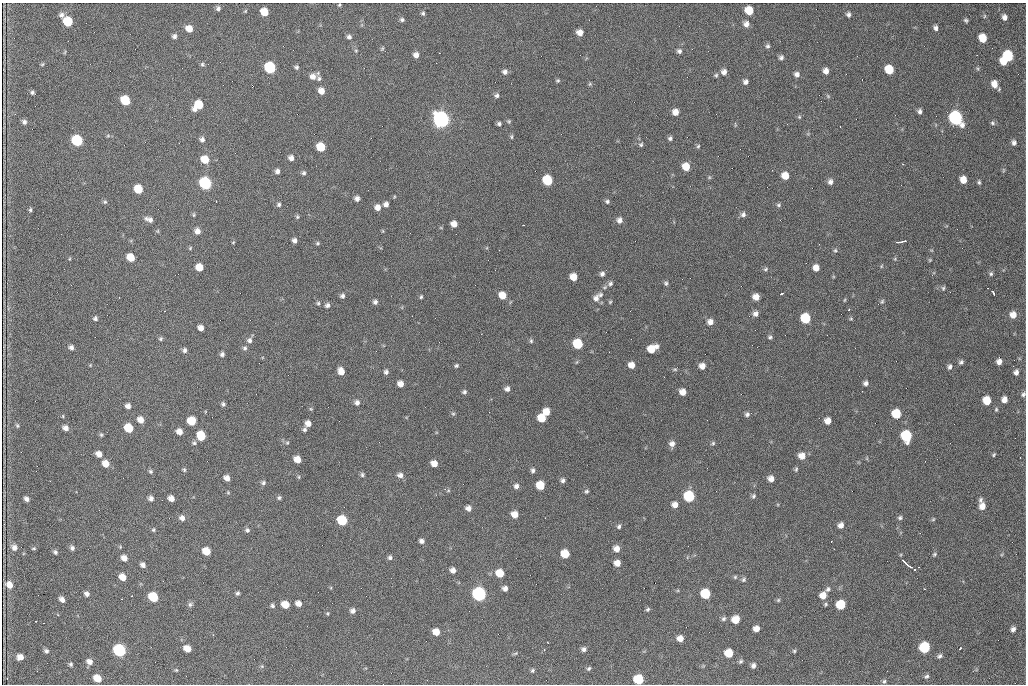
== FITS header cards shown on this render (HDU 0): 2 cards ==
NAXIS1  =                 1024 /fastest changing axis
NAXIS2  =                  682 /next to fastest changing axis

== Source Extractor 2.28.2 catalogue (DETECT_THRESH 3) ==
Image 1024 x 682 px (HDU 0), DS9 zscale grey, 1 PNG px = 1 image px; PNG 1028 x 686 px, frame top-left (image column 1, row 682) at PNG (2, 3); no overlay
Background 2360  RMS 33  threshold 98.7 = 3 sigma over >= 5 px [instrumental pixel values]
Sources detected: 322; all 322 listed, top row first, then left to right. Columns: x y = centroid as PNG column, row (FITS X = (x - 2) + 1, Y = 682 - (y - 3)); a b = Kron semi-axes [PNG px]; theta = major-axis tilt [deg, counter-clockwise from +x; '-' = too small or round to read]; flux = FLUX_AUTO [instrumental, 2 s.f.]
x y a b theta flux
339 5 4 3 - 2.6e+03
218 8 6 5 - 5.9e+03
749 10 7 6 - 4.6e+04
245 11 5 4 - 2.4e+03
264 12 6 6 - 4.1e+04
423 13 5 4 - 4.1e+03
848 14 6 5 - 6.2e+03
61 15 6 6 - 7.8e+03
984 16 6 4 88 2.8e+03
1004 17 6 5 - 1.1e+04
402 20 6 5 - 4.9e+03
966 20 5 4 - 4.1e+03
68 21 7 6 - 8.4e+04
746 24 7 7 - 1.1e+04
936 28 6 5 - 7.6e+03
189 29 7 6 - 2.3e+04
580 32 6 5 - 1.7e+04
174 36 6 6 - 6.4e+03
349 37 6 6 - 6.6e+03
983 38 7 6 - 4.8e+04
768 46 6 5 - 4.9e+03
382 48 7 4 63 3.3e+03
679 51 5 5 - 6.1e+03
65 52 6 3 71 2.1e+03
416 55 6 6 - 1.1e+04
977 55 2 2 - 1.0e+03
1008 56 7 6 - 1.5e+05
781 57 6 5 - 6.3e+03
1004 61 6 5 - 3.0e+04
42 64 5 4 - 2.6e+03
202 64 6 5 - 3.8e+03
296 67 5 5 - 4.3e+03
270 68 7 6 - 2.4e+05
889 69 7 6 - 6.7e+04
826 71 6 5 - 1.3e+04
505 72 6 6 - 7.4e+03
724 72 7 6 - 1.0e+04
797 74 6 6 - 9.0e+03
716 75 5 5 - 3.5e+03
313 76 8 7 - 1.4e+04
319 79 7 6 - 6.2e+03
558 81 5 5 - 3.1e+03
746 82 5 5 - 7.6e+03
590 84 5 5 - 2.8e+03
994 84 7 6 - 2.1e+04
321 91 6 6 - 1.8e+04
32 93 5 4 - 4.4e+03
497 95 6 5 - 5.7e+03
828 96 6 4 -46 3.2e+03
125 100 7 6 - 9.9e+04
821 101 2 2 - 9.3e+02
198 105 9 6 45 6.1e+04
919 111 5 4 - 6.8e+03
675 112 6 6 - 1.7e+04
799 117 6 5 - 3.2e+03
956 118 8 7 - 5.8e+05
441 119 8 7 - 1.1e+06
509 121 6 5 - 3.2e+03
24 122 6 5 - 6.7e+03
992 123 6 5 - 3.9e+03
499 124 5 4 - 5.1e+03
735 125 7 3 -85 2.1e+03
840 127 2 2 - 1.5e+03
108 136 6 4 1 2.9e+03
511 137 6 4 -88 3.3e+03
670 138 5 5 - 5.1e+03
202 139 6 6 - 7.3e+03
77 140 7 6 - 2.0e+05
1014 143 6 5 - 6.5e+03
641 145 6 6 - 3.8e+03
698 146 5 5 - 3.1e+03
321 147 6 6 - 6.5e+04
291 158 6 5 - 1.1e+04
205 159 7 6 - 3.9e+04
903 164 3 2 - 4.7e+03
686 167 7 6 - 3.7e+04
1003 170 6 4 89 2.8e+03
277 171 5 5 - 7.8e+03
304 173 6 5 - 4.5e+03
785 176 6 6 - 2.9e+04
709 177 5 5 - 2.9e+03
547 180 7 6 - 1.3e+05
963 180 6 5 - 2.5e+04
830 182 7 6 - 8.4e+03
979 182 5 4 - 3.6e+03
205 183 7 6 - 3.6e+05
138 189 6 6 - 5.9e+04
357 198 5 5 - 9.1e+03
216 201 3 2 - 2.1e+03
607 201 6 5 - 4.6e+03
105 202 6 4 20 3.3e+03
279 204 5 5 - 4.6e+03
386 204 5 5 - 9.4e+03
779 205 6 5 - 4.1e+03
377 207 6 6 - 1.5e+04
30 210 5 4 - 3.5e+03
743 214 7 6 - 6.9e+03
194 215 6 3 82 2.7e+03
297 217 6 5 - 3.4e+03
149 219 10 6 -20 1.1e+04
619 220 7 6 - 1.0e+04
454 224 6 5 - 1.7e+04
523 225 2 2 - 1.2e+03
197 231 6 6 - 1.4e+04
383 231 5 3 - 2.0e+03
294 240 5 4 - 7.7e+03
904 241 4 2 - 3.0e+03
233 242 4 4 - 2.1e+03
899 242 6 2 2 4.1e+03
317 243 6 5 - 3.4e+03
190 248 6 4 47 2.5e+03
499 250 2 2 - 9.0e+02
835 250 6 5 - 3.7e+03
131 257 6 6 - 4.0e+04
69 259 5 3 - 1.8e+03
895 259 5 4 - 2.4e+03
930 260 5 4 - 2.4e+03
881 266 5 3 - 2.2e+03
199 267 6 6 - 3.5e+04
816 268 6 5 - 1.8e+04
765 269 7 4 28 3.9e+03
602 274 5 5 - 6.6e+03
991 274 6 6 - 4.3e+03
573 277 6 6 - 3.0e+04
610 283 8 6 33 6.4e+03
666 283 6 5 - 4.2e+03
943 288 6 4 76 3.4e+03
993 293 6 3 -61 8.0e+03
781 294 4 2 - 4.4e+03
502 295 6 6 - 3.0e+04
600 295 7 6 - 5.4e+03
342 296 5 5 - 5.9e+03
421 297 5 4 - 2.9e+03
756 297 6 5 - 1.9e+04
596 298 9 7 68 1.2e+04
845 300 5 3 - 2.0e+03
882 301 8 5 63 3.7e+03
375 302 6 5 - 6.5e+03
610 302 5 4 - 2.6e+03
318 303 5 5 - 3.5e+03
327 305 6 5 - 6.4e+03
849 309 3 2 - 3.0e+03
165 311 3 2 - 1.4e+03
755 314 7 6 - 9.0e+03
1013 315 7 6 - 1.9e+04
95 318 5 5 - 5.1e+03
805 318 7 6 - 1.2e+05
851 319 5 4 - 2.6e+03
710 322 7 6 - 1.3e+04
201 328 5 5 - 1.3e+04
770 337 5 5 - 4.1e+03
161 339 6 6 - 4.0e+03
249 340 7 7 - 8.1e+03
531 341 6 5 - 3.7e+03
578 344 7 6 - 1.1e+05
71 347 5 5 - 7.0e+03
245 348 6 6 - 4.8e+03
652 349 9 6 30 4.2e+04
184 350 6 5 - 6.5e+03
222 354 5 5 - 6.1e+03
961 362 6 5 - 5.0e+03
999 362 5 5 - 1.2e+04
90 365 4 4 - 1.8e+03
631 365 6 6 - 1.8e+04
456 366 5 4 - 3.9e+03
702 366 6 5 - 1.5e+04
1013 366 2 2 - 8.6e+03
950 367 7 5 73 6.5e+03
675 369 7 4 5 3.0e+03
341 371 7 5 -67 2.2e+04
386 372 5 5 - 6.6e+03
1016 372 6 5 - 9.0e+03
866 383 5 5 - 7.0e+03
400 384 5 5 - 1.6e+04
507 389 6 6 - 8.3e+03
464 392 6 5 - 4.7e+03
683 392 6 6 - 1.9e+04
1023 394 7 5 61 5.1e+03
1004 399 6 5 - 1.4e+04
987 401 6 6 - 4.8e+04
357 403 6 6 - 8.8e+03
223 404 6 5 - 4.6e+03
128 406 6 5 - 9.3e+03
311 409 5 4 - 2.5e+03
996 409 6 4 71 3.1e+03
546 412 6 6 - 2.7e+04
453 414 6 5 - 3.5e+03
747 414 6 5 - 6.0e+03
896 414 7 6 - 7.8e+04
541 418 6 6 - 4.9e+04
140 420 7 6 - 1.8e+04
191 421 6 6 - 5.4e+04
828 421 6 5 - 1.8e+04
308 423 6 5 - 1.6e+04
17 426 6 4 -63 3.2e+03
65 428 6 5 - 1.1e+04
129 428 7 6 - 7.0e+04
305 429 5 5 - 4.6e+03
179 431 6 5 - 1.6e+04
101 435 6 4 -68 3.4e+03
201 436 7 6 - 7.1e+04
906 436 7 6 - 1.9e+05
194 443 7 6 - 4.8e+03
287 443 5 4 - 2.9e+03
713 443 6 4 27 3.4e+03
672 444 7 6 - 1.1e+04
99 454 6 5 - 1.5e+04
994 455 6 3 54 2.8e+03
802 456 7 7 - 2.1e+04
297 459 6 5 - 2.5e+04
434 463 6 5 - 1.9e+04
106 464 6 5 - 2.5e+04
796 469 7 4 80 3.7e+03
184 470 5 5 - 3.3e+03
533 470 6 5 - 5.7e+03
150 471 5 5 - 4.1e+03
362 475 6 5 - 4.4e+03
400 475 8 6 -4 1.0e+04
227 478 6 5 - 1.3e+04
771 479 6 6 - 1.4e+04
563 480 5 5 - 6.1e+03
263 483 6 5 - 4.8e+03
540 485 6 6 - 5.9e+04
516 486 7 6 - 8.8e+03
448 490 6 5 - 3.0e+03
586 491 5 5 - 3.7e+03
228 492 5 4 - 2.3e+03
689 496 7 6 - 1.7e+05
753 496 7 5 76 4.9e+03
151 498 6 5 - 8.2e+03
171 498 6 5 - 1.5e+04
279 498 5 5 - 4.0e+03
27 499 5 4 - 8.7e+03
980 500 8 5 64 5.7e+03
675 505 6 6 - 1.4e+04
982 506 7 6 - 2.0e+04
468 508 6 5 - 1.1e+04
99 510 2 2 - 1.0e+03
515 514 7 6 - 2.1e+04
182 518 6 6 - 1.1e+04
900 518 6 5 - 4.6e+03
933 519 5 4 - 2.6e+03
342 520 7 6 - 1.2e+05
841 525 6 6 - 1.1e+04
619 526 5 5 - 4.5e+03
153 530 5 5 - 3.4e+03
247 530 6 5 - 5.1e+03
421 541 5 4 - 7.3e+03
14 547 7 6 - 1.1e+04
120 547 5 3 - 2.0e+03
34 548 6 4 6 2.9e+03
72 548 6 5 - 6.5e+03
616 549 6 6 - 1.7e+04
206 551 6 6 - 4.3e+04
55 552 5 5 - 4.9e+03
565 554 6 6 - 5.9e+04
934 554 6 4 42 3.4e+03
390 557 6 5 - 4.9e+03
124 558 7 5 -44 1.5e+04
904 562 5 2 - 6.4e+03
617 563 6 5 - 1.8e+04
907 564 11 2 -34 8.7e+03
143 565 5 4 - 8.3e+03
453 570 5 5 - 1.1e+04
915 570 3 2 - 2.0e+03
500 573 6 6 - 5.0e+04
123 577 6 5 - 2.6e+04
735 577 5 5 - 3.2e+03
743 579 7 5 48 4.4e+03
9 585 7 6 - 1.9e+04
505 588 5 5 - 9.0e+03
828 589 9 6 43 6.2e+03
924 589 3 2 - 1.9e+03
238 593 4 4 - 4.4e+03
87 594 5 5 - 8.3e+03
479 594 7 7 - 5.8e+05
705 594 7 6 - 1.1e+05
823 595 7 7 - 2.1e+04
153 597 7 6 - 1.1e+05
62 599 6 4 -47 1.1e+04
778 600 6 5 - 3.1e+03
298 603 6 5 - 1.5e+04
190 604 7 7 - 5.2e+03
825 604 5 5 - 3.2e+03
285 605 6 5 - 3.4e+04
841 605 6 6 - 9.0e+04
272 606 5 5 - 4.8e+03
648 609 5 5 - 3.9e+03
353 611 6 6 - 8.4e+03
327 613 5 5 - 2.6e+03
724 619 6 6 - 5.2e+03
736 619 7 6 - 3.2e+04
35 621 3 2 - 2.4e+03
756 629 5 5 - 1.7e+04
1013 629 6 5 - 8.3e+03
436 632 6 5 - 2.6e+04
680 638 6 5 - 1.8e+04
924 647 7 6 - 1.8e+05
960 648 3 2 - 4.3e+03
187 649 6 5 - 2.8e+04
544 649 3 3 - 2.5e+03
584 649 6 6 - 6.8e+03
119 650 7 6 - 3.8e+05
46 651 6 5 - 5.5e+03
794 651 5 5 - 3.0e+03
515 653 7 3 19 2.9e+03
729 653 6 6 - 5.3e+04
939 656 6 4 31 5.3e+03
20 657 6 5 - 1.6e+04
741 661 6 4 32 4.0e+03
89 662 7 6 - 1.2e+04
71 664 5 4 - 4.1e+03
753 665 6 5 - 7.2e+03
262 666 5 4 - 2.8e+03
589 668 6 5 - 4.0e+03
176 670 5 5 - 2.7e+03
532 670 6 5 - 4.2e+03
927 676 6 5 - 4.2e+03
7 678 3 2 - 1.6e+03
97 678 6 5 - 3.9e+04
639 679 7 6 - 1.2e+05
884 681 6 5 - 4.2e+03
At the frame edge (FLAGS 8, measured only in part): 2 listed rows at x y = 1023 394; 639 679